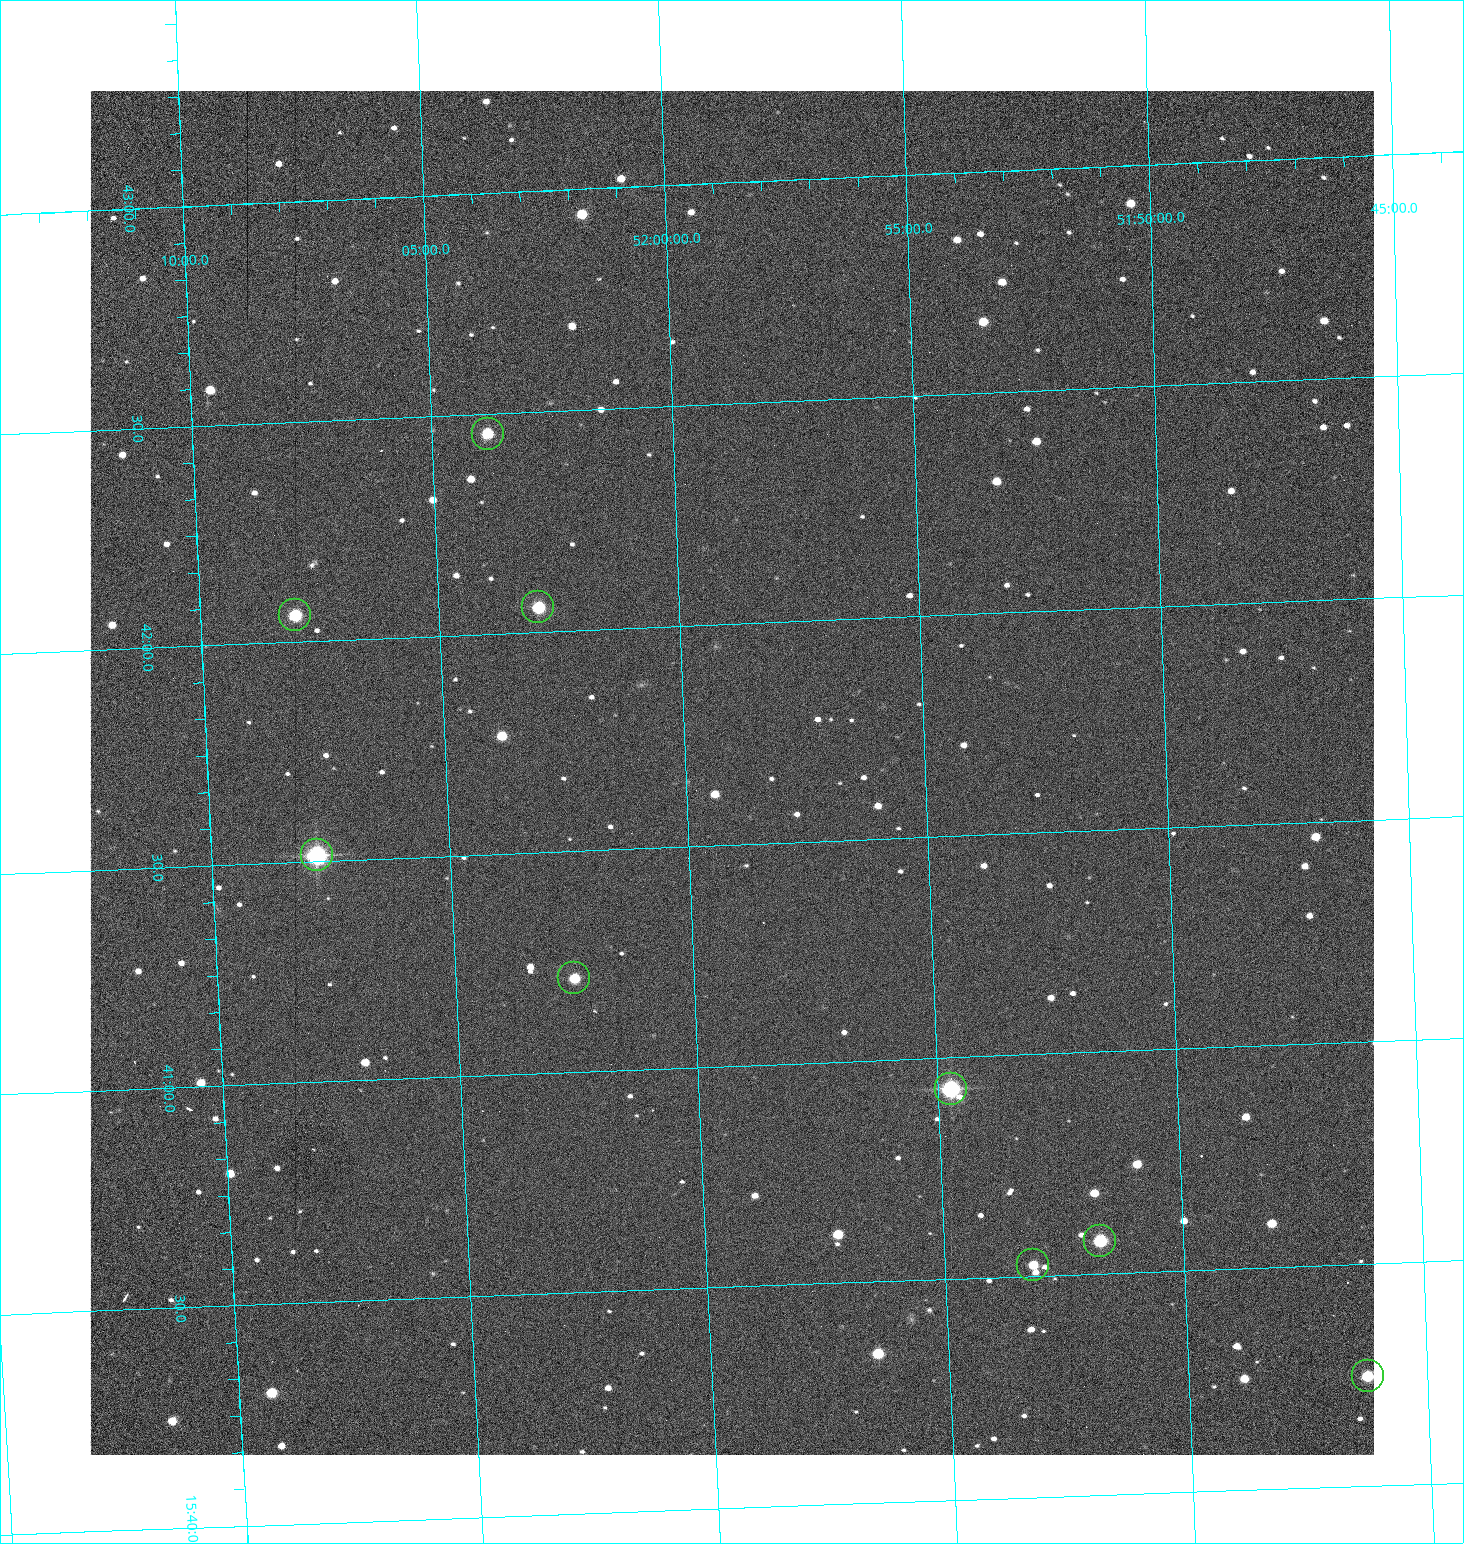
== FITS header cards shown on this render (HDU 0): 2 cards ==
NAXIS1  =                 1284 /fastest changing axis
NAXIS2  =                 1364 /next to fastest changing axis

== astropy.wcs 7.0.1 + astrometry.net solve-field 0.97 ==
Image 1284 x 1364 px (HDU 0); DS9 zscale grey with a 90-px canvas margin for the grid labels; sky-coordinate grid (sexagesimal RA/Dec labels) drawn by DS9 from the SOLVED WCS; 9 Tycho-2 reference stars matched to detected sources circled (green)
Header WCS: RA---TAN/DEC--TAN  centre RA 15:41:40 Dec +51:59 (235.42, +51.98 deg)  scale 1.26 arcsec/px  FOV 26.9' x 28.5'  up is +92 deg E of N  parity flipped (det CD > 0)
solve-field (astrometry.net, Tycho-2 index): VERIFIED the header's WCS against the Tycho-2 star catalogue (9 matches, 0 conflicts) and refined it, rather than solving blind
Solved WCS: RA---TAN-SIP/DEC--TAN-SIP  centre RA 15:41:40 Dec +51:59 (235.42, +51.98 deg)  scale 1.25 arcsec/px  FOV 26.8' x 28.5'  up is +92 deg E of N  parity flipped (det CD > 0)
The solver's refit moves the header's centre by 0.69 arcsec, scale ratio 0.9972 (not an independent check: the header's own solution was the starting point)
Tycho-2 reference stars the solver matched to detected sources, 9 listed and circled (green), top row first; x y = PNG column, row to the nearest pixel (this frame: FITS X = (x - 90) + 1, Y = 1364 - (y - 91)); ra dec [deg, ICRS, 3 dp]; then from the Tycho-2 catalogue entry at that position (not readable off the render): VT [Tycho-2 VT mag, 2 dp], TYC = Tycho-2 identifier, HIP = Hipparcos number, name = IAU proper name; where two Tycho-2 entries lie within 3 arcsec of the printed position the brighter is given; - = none
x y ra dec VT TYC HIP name
488 434 235.614 +52.064 11.61 3489-1132-1 - -
538 607 235.514 +52.049 11.19 3489-1407-1 - -
295 615 235.515 +52.133 11.12 3489-1380-1 - -
317 855 235.378 +52.130 9.31 3489-1322-1 76850 -
574 978 235.303 +52.042 11.52 3489-958-1 - -
951 1089 235.232 +51.912 9.59 3489-824-1 - -
1100 1241 235.143 +51.862 10.97 3489-1016-1 - -
1033 1265 235.131 +51.886 12.29 3489-908-1 - -
1368 1376 235.062 +51.771 11.53 3489-1453-1 - -